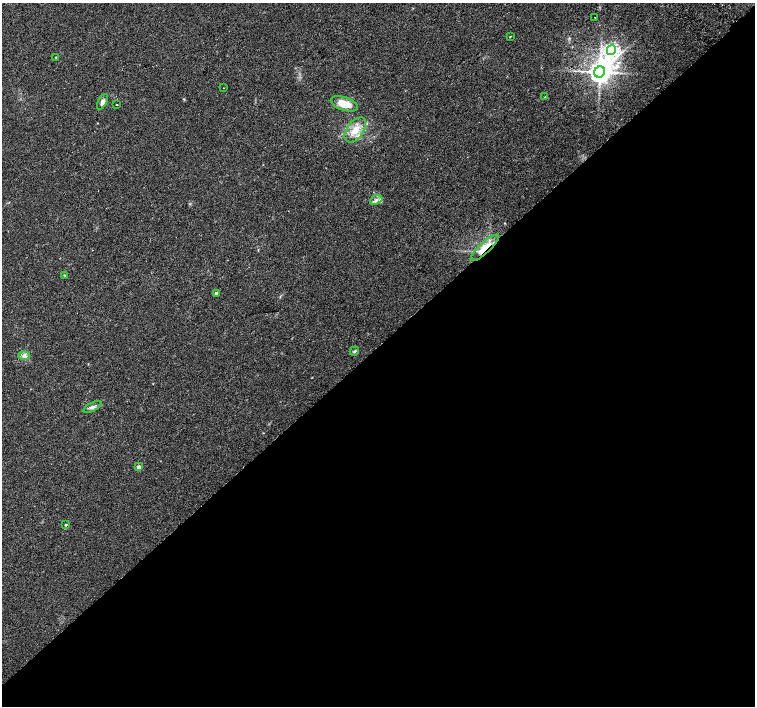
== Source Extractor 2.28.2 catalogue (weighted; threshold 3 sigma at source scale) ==
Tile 15 of 4 x 4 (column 3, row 4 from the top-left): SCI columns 3061-4566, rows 264-1671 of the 6116 x 6093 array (HDU 1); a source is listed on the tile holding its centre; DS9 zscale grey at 2 x 2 block average (1 PNG px = mean of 2 x 2 image px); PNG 757 x 708 px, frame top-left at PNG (2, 3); each listed source drawn as its Kron ellipse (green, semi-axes under 4 px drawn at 4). Shown black and unused: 51% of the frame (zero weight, under 2 of 3 exposures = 3% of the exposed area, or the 3 px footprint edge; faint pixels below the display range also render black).
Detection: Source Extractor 2.28.2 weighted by HDU 2 'WHT'; one run over the whole footprint, this tile lists its part. Background 0.05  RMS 0.0057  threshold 0.0257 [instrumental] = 3 sigma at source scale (4.5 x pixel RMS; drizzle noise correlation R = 1.50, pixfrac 1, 0.0396/0.0396 arcsec/px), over >= 5 px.
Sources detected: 22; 2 inside a brighter listed object's ellipse — not listed separately; the other 20 listed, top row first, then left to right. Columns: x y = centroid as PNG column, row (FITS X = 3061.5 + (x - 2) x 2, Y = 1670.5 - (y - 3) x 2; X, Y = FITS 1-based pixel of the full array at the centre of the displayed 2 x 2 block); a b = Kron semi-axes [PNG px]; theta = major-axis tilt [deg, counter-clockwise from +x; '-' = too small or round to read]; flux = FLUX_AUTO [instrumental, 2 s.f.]
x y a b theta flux
594 17 2 2 - 1.2
510 37 3 2 - 0.69
611 50 5 4 - 320
56 58 3 3 - 0.91
600 72 6 5 - 1500
224 88 2 2 - 0.43
545 97 4 2 - 1
102 102 8 4 63 4.2
117 104 2 2 - 0.82
344 104 14 6 -18 21
355 130 14 8 54 17
376 200 6 4 25 4.4
485 248 18 5 43 24
65 275 3 3 - 0.89
216 293 3 3 - 1.9
354 351 5 3 - 1.8
24 355 5 2 - 2.6
92 407 10 4 25 4.1
139 467 3 2 - 12
66 525 3 2 - 1.6
Overlapping masked pixels (flux is a lower limit): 1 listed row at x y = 485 248
Diffuse or blended objects may show on this block-average render without a row.